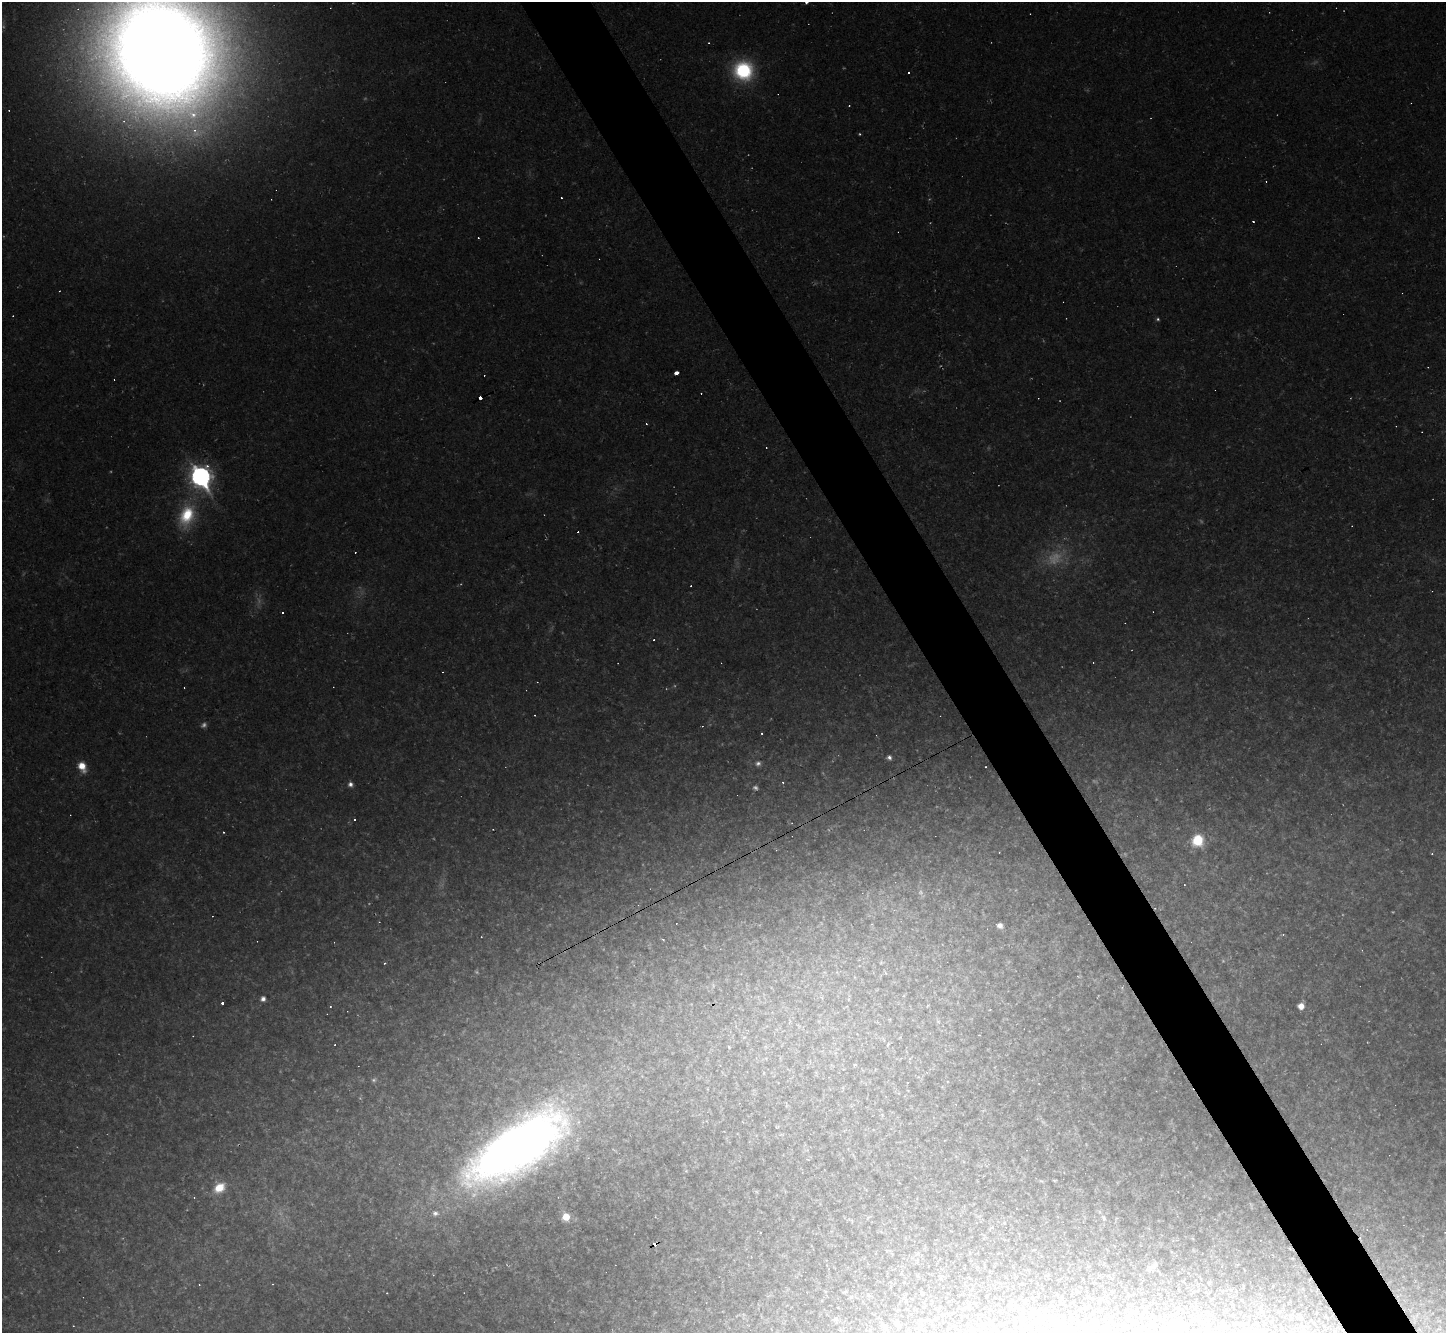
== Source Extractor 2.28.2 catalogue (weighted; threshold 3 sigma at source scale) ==
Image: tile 6 of 4 x 4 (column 2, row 2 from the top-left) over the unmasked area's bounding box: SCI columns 1445-2888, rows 2952-4282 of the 5776 x 5767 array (HDU 1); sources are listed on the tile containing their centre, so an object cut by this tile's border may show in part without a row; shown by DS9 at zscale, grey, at full resolution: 1 PNG px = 1 image px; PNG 1448 x 1335 px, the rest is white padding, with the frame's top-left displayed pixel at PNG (2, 2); no overlay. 5% of this frame is shown black and not used: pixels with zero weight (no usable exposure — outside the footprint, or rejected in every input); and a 3 px margin inside the footprint's outer edge (the drizzle kernel's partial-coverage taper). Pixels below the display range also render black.
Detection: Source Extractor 2.28.2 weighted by HDU 2 'WHT'; one run over the whole footprint, this tile lists its part. Background 0.0377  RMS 0.007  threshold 0.0314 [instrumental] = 3 sigma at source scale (4.5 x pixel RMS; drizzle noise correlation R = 1.50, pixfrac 1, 0.05/0.05 arcsec/px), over >= 5 px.
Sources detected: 135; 24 too faint to see at this stretch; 43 cosmic-ray / hot-pixel residue — not listed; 1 inside a brighter listed object's ellipse — not listed separately; the other 67 listed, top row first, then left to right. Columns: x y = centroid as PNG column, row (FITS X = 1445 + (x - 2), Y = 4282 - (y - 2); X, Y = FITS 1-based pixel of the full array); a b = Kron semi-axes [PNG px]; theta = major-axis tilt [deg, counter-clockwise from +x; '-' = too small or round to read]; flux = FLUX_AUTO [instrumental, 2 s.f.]
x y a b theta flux
806 2 4 3 - 2.6
709 43 3 3 - 0.62
162 49 99 88 -56 3600
743 71 18 18 - 77
909 73 3 3 - 3.7
849 106 3 2 - 0.56
860 134 3 3 - 0.9
478 238 3 2 - 0.7
1158 319 5 4 - 1.5
1428 367 3 2 - 0.47
676 373 4 4 - 6.5
766 447 2 2 - 0.47
201 477 10 8 -61 500
187 516 32 20 71 44
282 613 3 3 - 2.4
654 640 3 3 - 0.81
762 733 3 3 - 1.4
889 757 5 4 - 3
758 763 7 7 - 2.7
82 766 11 7 -66 13
986 767 2 2 - 0.56
350 784 7 6 - 3.4
355 820 3 3 - 1.2
223 832 3 3 - 0.88
1198 840 9 9 - 37
1000 925 7 6 - 4.8
881 962 5 5 - 0.89
384 963 3 2 - 1.1
854 977 5 3 - 0.63
263 999 6 6 - 3.4
848 999 6 4 90 1.1
222 1003 3 3 - 5.5
330 1006 3 3 - 0.93
928 1006 5 3 - 0.76
1301 1006 6 5 - 7.1
890 1020 6 5 - 1.2
789 1021 9 4 81 1.9
938 1022 7 6 - 2.1
883 1039 11 4 -63 2.8
729 1047 5 5 - 1.2
835 1053 7 4 71 1.5
910 1058 6 4 20 1.3
855 1065 7 3 37 1
843 1088 6 4 -72 0.95
882 1115 6 5 - 1.3
777 1127 5 3 - 0.76
781 1134 6 4 0 1.2
516 1148 120 49 34 800
686 1171 5 5 - 0.85
1041 1181 6 3 -35 0.9
219 1188 15 11 38 17
194 1197 4 3 - 0.49
566 1217 6 6 - 15
868 1218 8 3 45 1
1104 1218 10 7 -66 2.7
851 1220 10 4 -38 1.7
1004 1223 6 4 45 1
991 1228 10 4 32 1.7
1152 1267 15 6 35 4.3
433 1275 3 3 - 0.63
1209 1283 3 3 - 0.83
199 1284 3 2 - 0.56
845 1292 7 3 28 0.85
387 1293 2 2 - 0.47
851 1297 6 6 - 1.5
1041 1318 7 6 - 2
836 1319 8 6 6 2
Overlapping masked pixels (flux is a lower limit): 1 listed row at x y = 516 1148
Isophote crosses this tile's border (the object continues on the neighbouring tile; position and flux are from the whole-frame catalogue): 2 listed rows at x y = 806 2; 162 49
Unlisted compact peaks at least as high as the median listed source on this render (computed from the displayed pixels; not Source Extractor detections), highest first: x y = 461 584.